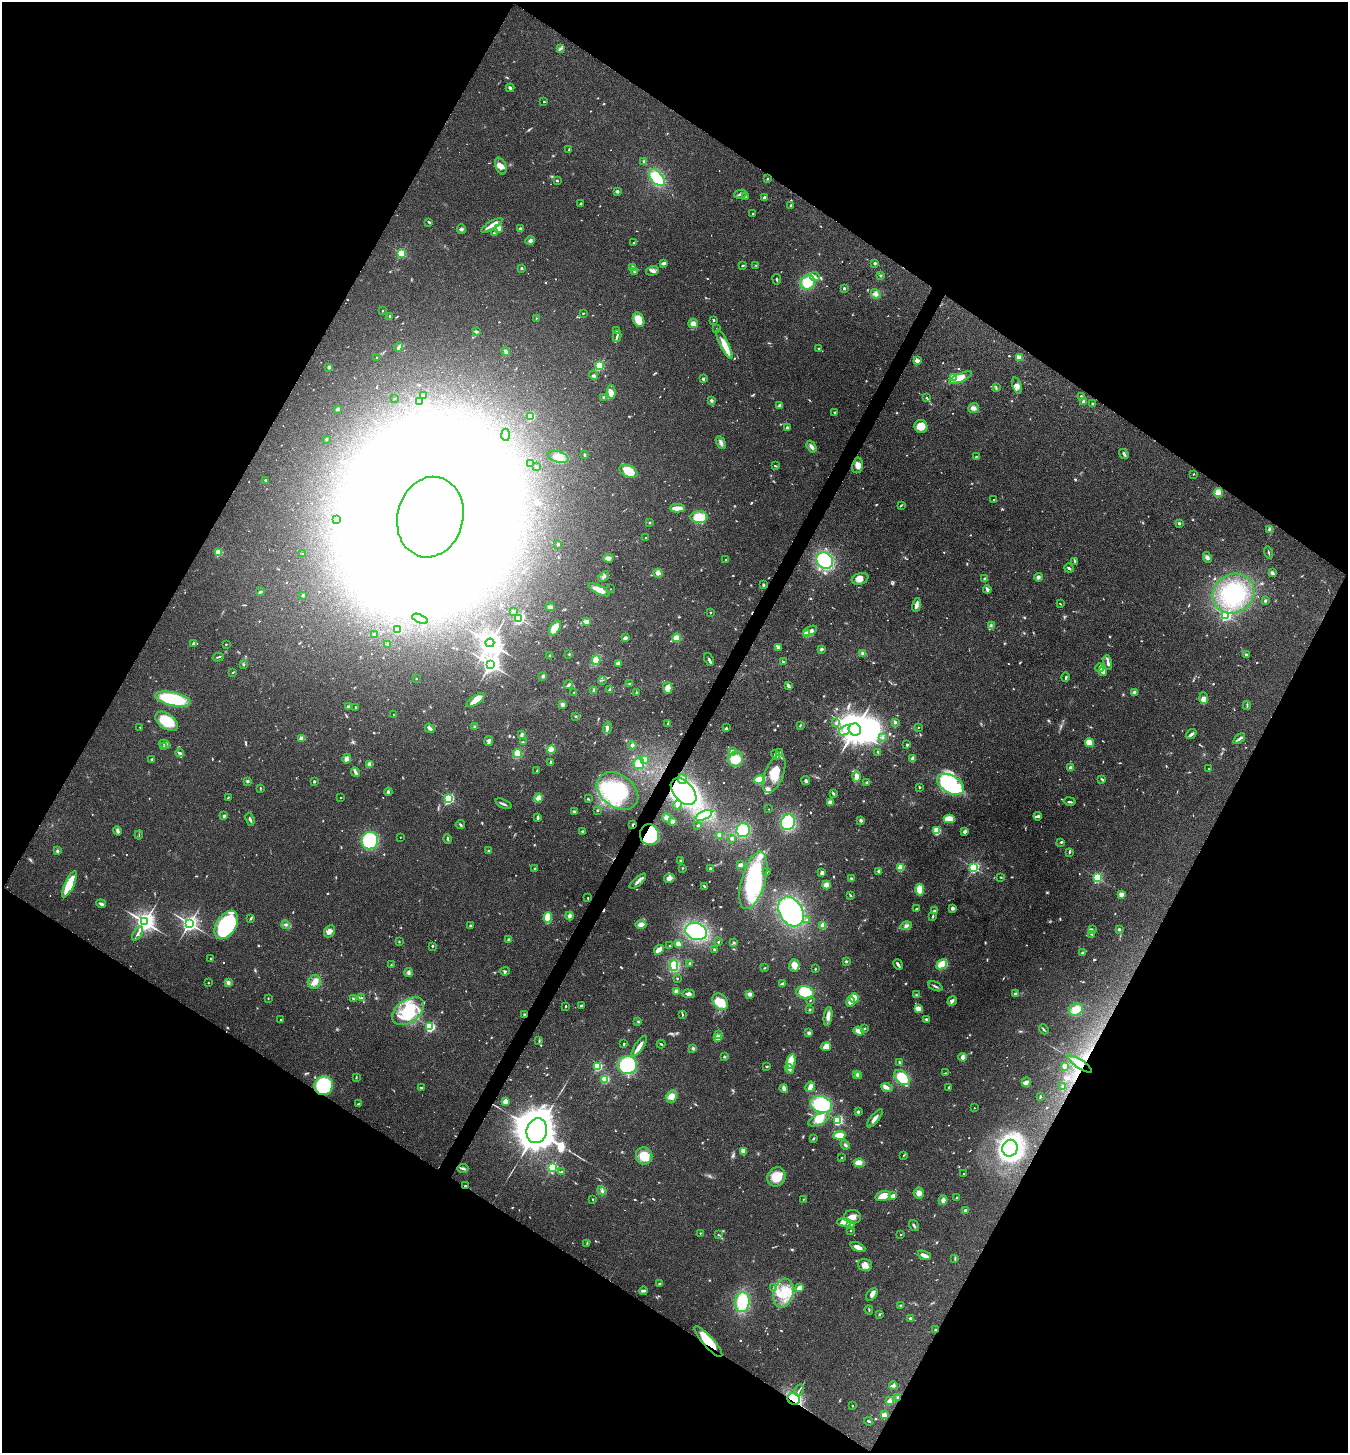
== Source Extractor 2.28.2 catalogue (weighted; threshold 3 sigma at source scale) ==
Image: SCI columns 150-5531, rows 7-5810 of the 5820 x 5813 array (HDU 1 of 3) = the unmasked area's bounding box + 8 px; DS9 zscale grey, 4 x 4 block average (1 PNG px = mean of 4 x 4 image px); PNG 1350 x 1455 px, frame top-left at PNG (2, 2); each listed source drawn as its Kron ellipse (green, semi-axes under 4 px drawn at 4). Shown black and unused: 48% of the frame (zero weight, under 3 of 4 exposures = <1% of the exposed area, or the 3 px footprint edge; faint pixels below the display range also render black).
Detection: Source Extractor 2.28.2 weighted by HDU 2 'WHT'. Background 0.0707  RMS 0.0055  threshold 0.0246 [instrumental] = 3 sigma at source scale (4.5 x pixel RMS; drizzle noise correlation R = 1.50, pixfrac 1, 0.05/0.05 arcsec/px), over >= 5 px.
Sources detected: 1046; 18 too faint to see at this stretch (4 x 4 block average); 66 inside a brighter object's white glare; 3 cosmic-ray / hot-pixel residue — neither listed nor drawn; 14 coinciding with a brighter row at this scale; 59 inside a brighter listed object's ellipse — not listed separately; of the other 886, all 500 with FLUX_AUTO >= 2.34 (the completeness limit of this list) listed and drawn (386 fainter detections not listed), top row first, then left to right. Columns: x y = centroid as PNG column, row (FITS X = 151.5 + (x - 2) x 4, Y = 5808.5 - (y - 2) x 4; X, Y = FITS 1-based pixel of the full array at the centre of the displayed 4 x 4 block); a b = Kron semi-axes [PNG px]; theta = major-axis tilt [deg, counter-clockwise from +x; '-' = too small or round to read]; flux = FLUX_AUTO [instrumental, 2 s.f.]
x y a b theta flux
561 49 3 2 - 4.7
510 88 4 3 - 6.6
544 102 2 2 - 7.8
569 150 4 2 - 2.7
644 161 2 2 - 21
501 166 9 5 -68 22
657 178 10 5 -49 120
767 179 3 2 - 2.5
557 181 2 2 - 11
617 191 2 2 - 28
740 194 6 3 15 8.6
745 197 2 2 - 5.6
764 197 2 2 - 27
581 204 4 2 - 3.7
791 205 2 2 - 7.7
753 214 2 2 - 3.9
429 222 3 2 - 5
492 225 12 4 30 20
498 228 2 2 - 170
461 229 5 3 - 5.7
520 229 3 3 - 8.9
494 232 4 2 - 6
530 240 4 3 - 7.1
634 242 2 2 - 2.8
401 253 2 2 - 340
664 263 4 2 - 9
875 263 2 2 - 24
756 265 3 2 - 2.6
743 266 3 2 - 4.5
521 268 2 2 - 16
632 268 2 2 - 16
652 271 6 4 16 11
634 272 4 2 - 4.9
880 276 3 2 - 2.9
815 277 5 2 - 5.8
777 279 5 2 - 4.5
808 282 7 7 - 67
844 288 2 2 - 21
876 294 5 4 - 10
382 311 2 2 - 4.3
583 313 2 2 - 6.1
390 316 3 2 - 3
536 318 2 2 - 4.1
638 320 7 5 -67 48
714 320 2 2 - 14
693 323 5 4 - 20
717 328 2 2 - 2.4
617 330 3 2 - 3.2
476 331 3 2 - 6.3
617 336 6 2 77 8.4
724 344 16 4 -64 43
398 347 5 3 - 10
818 348 2 2 - 3.4
506 352 5 3 - 6.6
376 357 2 2 - 2.7
1019 357 2 2 - 83
917 361 4 2 - 16
599 366 2 2 - 370
329 367 2 2 - 34
594 375 5 2 - 5.1
953 377 2 2 - 200
960 378 12 4 25 41
703 379 2 2 - 26
1017 385 9 4 -74 13
996 388 3 2 - 3.4
611 392 7 3 -86 26
424 396 2 2 - 11
604 397 2 2 - 5.3
1081 397 4 3 - 8
395 398 2 2 - 3.3
927 398 3 2 - 3.1
711 400 4 3 - 5.8
419 402 2 2 - 200
1084 402 2 2 - 46
1093 404 3 2 - 5.4
780 406 3 3 - 9.3
974 408 5 4 - 11
338 409 3 3 - 6.1
835 412 3 2 - 2.8
530 416 2 2 - 200
921 426 7 6 - 37
787 428 3 2 - 7.8
505 435 6 2 -87 6
326 439 2 2 - 11
721 442 7 3 -63 10
811 447 6 3 -56 11
1124 454 5 3 - 7.2
585 455 4 2 - 4.8
558 457 11 5 -16 26
976 457 2 2 - 3.8
530 463 2 2 - 5.9
857 465 8 5 79 22
775 466 4 2 - 2.8
536 467 2 2 - 2.9
628 471 9 5 -24 67
1193 474 2 2 - 2.5
265 480 2 2 - 6.9
1218 493 5 4 - 32
994 499 2 2 - 3.7
901 505 3 2 - 2.8
677 508 7 3 0 40
430 517 41 33 76 29000
699 517 8 6 1 67
337 519 2 2 - 3.8
650 523 2 2 - 2.4
1179 523 3 3 - 4.8
1270 529 2 2 - 51
646 538 2 2 - 9.1
558 544 2 2 - 21
218 553 2 2 - 160
1269 553 6 2 -74 3.3
303 554 2 2 - 5.9
1207 557 5 4 - 8.4
608 558 5 3 - 16
725 560 2 2 - 11
825 561 9 7 -46 240
1075 561 4 2 - 5
1069 568 5 2 - 6
658 573 4 3 - 18
1272 573 4 3 - 6.1
604 576 6 3 41 8
1038 577 4 4 - 8.5
860 579 8 5 18 22
985 579 2 2 - 39
763 585 3 2 - 5
610 589 2 2 - 2.6
987 589 4 3 - 10
599 590 12 3 -26 38
260 592 4 2 - 4
1233 594 21 19 33 190
303 595 3 2 - 5.3
1265 601 3 2 - 6.3
1060 604 2 2 - 2.9
916 605 7 3 78 18
550 607 4 2 - 9.5
513 611 2 2 - 11
710 613 2 2 - 2.5
1226 615 2 2 - 460
519 618 2 2 - 580
420 619 8 2 -23 16
587 621 3 2 - 17
991 625 3 2 - 3.6
555 628 8 5 57 47
398 629 2 2 - 160
810 631 8 3 27 17
375 634 2 2 - 2.9
807 634 4 3 - 31
625 638 3 2 - 12
677 638 4 3 - 30
490 643 4 4 - 2300
194 644 4 3 - 5.9
226 644 2 2 - 2.8
388 644 2 2 - 26
778 647 3 3 - 8
822 649 3 3 - 5.3
863 653 3 3 - 9.5
569 654 2 2 - 7.6
550 655 3 2 - 2.5
1246 655 2 2 - 28
218 657 5 2 - 4
596 660 5 3 - 62
709 660 7 2 -67 6.7
783 662 3 2 - 2.6
1108 662 7 3 -78 8.5
618 663 3 2 - 11
243 664 2 2 - 5.2
491 664 3 3 - 1400
1099 668 4 3 - 6
1103 671 5 4 - 18
233 672 3 2 - 2.5
543 676 3 3 - 5
1066 677 5 2 - 6.1
416 678 2 2 - 4.2
602 680 3 2 - 2.4
630 683 3 2 - 3
569 685 4 2 - 7.2
788 686 4 3 - 6.7
668 688 6 4 -89 23
610 689 4 2 - 5.3
594 690 3 3 - 7
574 692 2 2 - 2.6
636 692 3 2 - 2.5
1135 692 4 3 - 9.2
1204 698 6 4 -86 17
173 699 18 6 -13 240
476 700 10 4 34 41
562 704 3 3 - 10
1247 705 4 2 - 3.6
348 706 3 2 - 3.8
355 707 2 2 - 5.5
393 715 2 2 - 2.5
575 716 2 2 - 3.6
166 721 13 7 -34 73
896 722 3 2 - 3.9
836 723 2 2 - 2.9
668 724 3 2 - 3.1
475 726 3 2 - 2.5
800 726 4 2 - 2.9
140 727 2 2 - 3.9
918 727 2 2 - 2.7
430 728 5 2 - 13
607 728 6 2 76 7.4
726 728 3 2 - 3.8
855 729 6 6 - 4300
845 730 6 3 37 15
1191 734 6 2 37 9.8
521 735 4 3 - 6.4
301 738 2 2 - 58
882 738 3 2 - 3.8
1239 739 7 3 37 8.7
489 741 5 2 - 10
523 742 3 2 - 2.4
1089 743 4 3 - 38
165 744 5 2 - 5.4
632 745 4 3 - 6.6
907 745 2 2 - 4.8
163 746 3 2 - 3.4
551 750 4 4 - 40
732 751 3 3 - 6.8
780 752 3 2 - 2.9
878 752 3 2 - 6.7
180 753 4 3 - 9.4
518 754 5 3 - 45
776 755 5 4 - 8.4
152 759 3 2 - 2.8
347 759 5 3 - 14
644 759 2 2 - 18
736 759 8 7 - 42
913 759 3 3 - 13
551 763 3 2 - 11
639 763 6 5 - 34
369 764 2 2 - 69
1070 768 2 2 - 24
1209 769 2 2 - 2.9
537 771 4 2 - 3.8
355 772 5 3 - 8.6
774 774 20 9 68 72
856 776 5 3 - 24
682 779 5 4 - 13
1102 779 4 2 - 4.7
760 780 5 4 - 66
247 781 2 2 - 21
806 781 4 3 - 5.9
314 782 2 2 - 5.2
867 783 3 3 - 5.2
950 784 15 8 -29 310
919 787 3 2 - 3
260 788 3 2 - 2.9
618 791 23 16 -36 190
683 791 16 10 -48 620
388 792 4 2 - 4.5
833 793 4 2 - 4.6
228 797 2 2 - 4
341 798 2 2 - 4.5
538 798 4 2 - 56
449 799 2 2 - 510
588 799 3 2 - 3.5
1070 801 6 2 -11 5.5
830 802 4 3 - 15
503 804 9 2 -25 7.6
677 805 4 2 - 5.8
769 809 2 2 - 2.6
597 810 2 2 - 13
574 811 3 2 - 7
704 815 9 4 27 130
224 816 2 2 - 26
1038 816 4 2 - 7.7
538 818 3 2 - 6.2
667 818 5 4 - 14
250 819 6 2 -67 9.1
949 819 5 3 - 92
861 820 3 3 - 6.3
673 821 3 3 - 11
788 822 8 7 - 210
633 824 3 2 - 2.9
460 825 4 2 - 5.1
698 825 2 2 - 12
743 830 7 6 - 100
117 831 5 3 - 8.4
937 831 2 2 - 260
583 832 3 2 - 8.6
964 832 3 2 - 9.7
139 835 4 2 - 2.6
649 835 10 9 - 170
719 835 2 2 - 39
400 837 2 2 - 4.1
732 838 3 3 - 4
448 839 5 2 - 4.7
370 841 9 8 - 200
1061 842 2 2 - 4.6
488 850 2 2 - 2.8
57 851 4 2 - 5.3
1069 852 3 2 - 3.5
680 861 2 2 - 4.2
740 865 3 2 - 15
901 867 2 2 - 180
974 867 2 2 - 500
683 868 2 2 - 2.3
534 869 2 2 - 15
710 869 3 2 - 11
879 871 2 2 - 34
767 872 2 2 - 3.8
822 873 2 2 - 44
1001 877 3 2 - 2.4
669 878 5 4 - 18
851 878 3 3 - 3.4
1097 878 2 2 - 460
753 880 30 12 74 340
638 881 10 2 41 12
69 884 14 4 65 140
826 885 4 4 - 22
704 886 3 2 - 3.9
920 889 6 4 -88 47
1121 894 2 2 - 71
851 895 4 2 - 3.8
588 898 2 2 - 6.7
101 904 5 2 - 9.6
952 908 3 3 - 8.1
916 909 2 2 - 4.7
934 911 2 2 - 17
791 912 16 11 -59 370
569 916 4 3 - 9.7
933 916 3 2 - 4.3
548 917 5 4 - 62
251 918 3 2 - 3.2
806 919 3 2 - 3.5
145 922 4 3 - 1900
189 923 3 3 - 1000
641 924 5 3 - 20
226 925 15 10 58 380
286 925 4 2 - 5.3
823 925 3 3 - 28
470 926 3 2 - 2.9
906 926 6 3 7 8.3
1119 929 2 2 - 20
1092 930 3 2 - 3.2
329 931 6 5 - 18
696 932 11 8 -19 300
138 933 8 3 60 9.8
1091 934 2 2 - 2.7
509 939 2 2 - 5.9
399 941 2 2 - 3
718 942 2 2 - 6.9
734 942 4 2 - 3.1
678 944 4 2 - 20
432 946 2 2 - 10
670 946 2 2 - 2.9
714 949 2 2 - 3
659 950 5 2 - 46
1082 953 3 2 - 4.4
211 959 3 2 - 3
846 961 3 2 - 5
690 964 3 2 - 5.5
898 964 6 2 -59 10
942 964 6 3 42 71
391 965 3 2 - 2.5
674 965 6 4 -83 100
794 965 6 5 - 26
764 968 3 2 - 2.6
815 969 2 2 - 6.6
505 971 5 2 - 3.7
409 973 4 3 - 6.9
677 978 2 2 - 7.8
315 982 7 6 - 22
208 983 2 2 - 4.3
228 983 3 3 - 7.7
782 984 4 2 - 9.4
935 986 8 2 -25 6.6
676 991 2 2 - 78
805 992 9 6 -16 77
688 994 7 2 -3 10
750 994 4 3 - 10
1015 994 3 2 - 9.3
916 995 3 2 - 3.9
268 998 2 2 - 2.6
361 998 3 3 - 5.7
854 998 5 4 - 33
353 999 3 2 - 5.5
810 1000 3 2 - 2.3
952 1001 5 2 - 11
720 1002 9 7 -51 60
850 1002 5 4 - 19
566 1006 2 2 - 9.7
581 1006 3 2 - 4.5
918 1009 4 2 - 52
809 1010 3 3 - 3.2
1076 1010 7 6 - 46
408 1011 18 11 36 120
524 1014 2 2 - 2.7
682 1015 3 2 - 2.8
828 1016 9 4 81 18
926 1019 3 2 - 5.7
281 1020 2 2 - 2.7
638 1022 3 2 - 3.3
430 1027 2 2 - 410
865 1028 2 2 - 2.9
1044 1029 5 2 - 5
859 1031 5 3 - 22
809 1033 3 2 - 7.6
718 1035 2 2 - 30
717 1038 2 2 - 82
539 1041 3 2 - 2.7
624 1044 3 2 - 3.1
661 1044 4 2 - 3.4
639 1046 12 2 55 34
826 1047 5 4 - 25
693 1048 3 3 - 5.6
724 1056 3 2 - 3.8
963 1057 4 3 - 14
791 1061 7 4 77 86
900 1063 4 2 - 8.9
1080 1064 14 4 -34 37
627 1065 10 9 - 190
598 1066 2 2 - 320
766 1066 3 2 - 3.5
1065 1066 2 2 - 48
789 1069 5 3 - 8.1
946 1073 4 2 - 2.6
857 1074 2 2 - 20
859 1075 2 2 - 40
356 1077 3 2 - 2.4
902 1078 9 6 -41 89
605 1079 2 2 - 270
1026 1082 5 4 - 9.6
324 1086 9 9 - 270
1062 1086 2 2 - 3.5
810 1087 5 2 - 33
887 1087 6 3 -21 12
949 1087 3 2 - 3.6
421 1088 3 2 - 4.1
784 1089 4 2 - 25
672 1096 6 5 - 26
1040 1096 4 2 - 3.3
505 1102 4 3 - 18
358 1104 4 2 - 2.7
821 1104 11 8 -16 180
974 1108 2 2 - 2.9
858 1112 3 2 - 6.2
875 1118 11 3 51 18
819 1119 11 5 25 31
838 1120 2 2 - 430
537 1131 13 10 73 7600
839 1135 6 3 4 50
813 1139 3 2 - 3.4
845 1145 5 3 - 5.9
1010 1148 8 7 - 890
743 1151 4 3 - 26
904 1155 3 2 - 2.4
644 1156 8 8 - 63
842 1157 2 2 - 2.9
859 1163 5 3 - 57
552 1167 2 2 - 430
463 1168 5 2 - 6.4
562 1172 3 2 - 5.8
964 1173 2 2 - 3.4
776 1177 10 8 58 58
466 1186 3 2 - 3
602 1191 5 3 - 7.2
919 1193 5 5 - 16
883 1196 8 4 16 51
893 1196 3 2 - 17
957 1198 2 2 - 13
592 1199 3 2 - 2.6
803 1199 2 2 - 3.1
943 1200 5 4 - 11
965 1210 3 2 - 6.5
852 1217 8 7 - 27
844 1222 7 4 -2 20
851 1224 2 2 - 3.4
914 1226 6 2 -55 5.6
851 1230 2 2 - 3.4
700 1233 2 2 - 4.6
901 1234 2 2 - 6.2
718 1235 2 2 - 4.1
587 1243 3 2 - 2.7
858 1247 8 3 -25 21
924 1255 7 2 -22 22
955 1258 3 2 - 2.6
865 1265 7 6 - 24
659 1284 2 2 - 6.8
774 1288 2 2 - 2.8
799 1288 4 2 - 36
643 1291 4 2 - 4.9
783 1293 15 9 75 86
872 1295 7 4 54 13
742 1302 10 7 82 140
901 1305 3 2 - 2.4
869 1310 5 2 - 2.7
879 1315 2 2 - 2.6
911 1319 3 2 - 8.5
936 1330 3 2 - 2.4
708 1342 20 5 -49 98
893 1386 4 2 - 6.7
799 1390 6 2 63 3.5
898 1397 3 2 - 3
794 1399 6 5 - 170
890 1401 4 3 - 12
853 1406 2 2 - 4.4
884 1415 3 3 - 19
869 1421 4 2 - 6.1
Overlapping masked pixels (flux is a lower limit): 9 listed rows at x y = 683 791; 633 824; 649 835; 1080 1064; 324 1086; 466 1186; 936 1330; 708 1342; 794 1399
Diffuse or blended objects may show on this block-average render without a row.